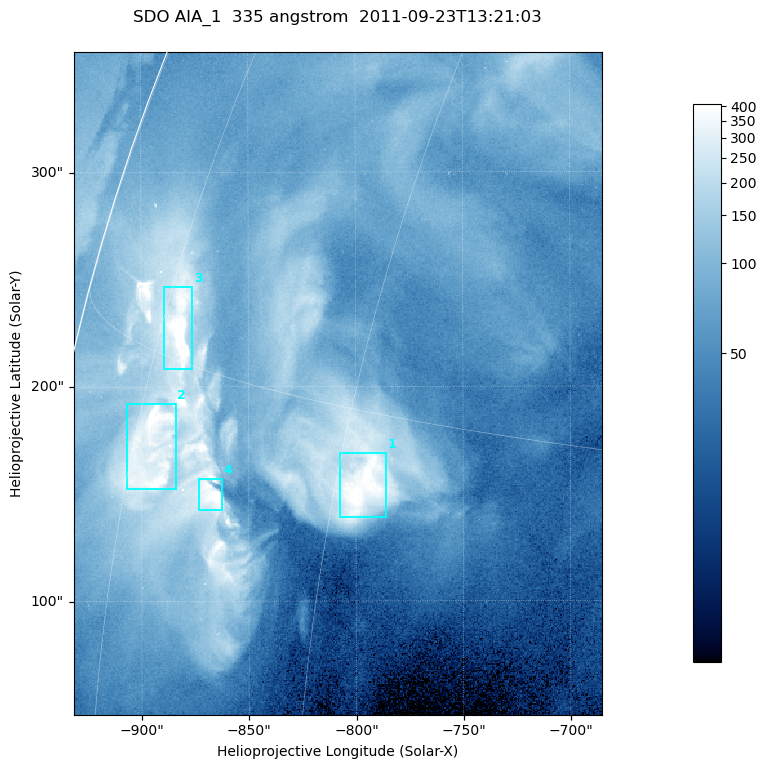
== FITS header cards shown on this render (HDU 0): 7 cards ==
TELESCOP= 'SDO     '           /
INSTRUME= 'AIA_1   '           /
WAVELNTH=                  335 /
WAVEUNIT= 'angstrom'           /
DATE-OBS= '2011-09-23T13:21:03.62' /
CTYPE1  = 'HPLN-TAN'           /
CTYPE2  = 'HPLT-TAN'           /

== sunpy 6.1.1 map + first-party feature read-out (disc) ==
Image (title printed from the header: SDO AIA_1  335 angstrom  2011-09-23T13:21:03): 410 x 514 px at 0.601 arcsec/px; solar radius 956 arcsec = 1592 px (partial field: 2.6% of the solar disc is inside the frame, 96% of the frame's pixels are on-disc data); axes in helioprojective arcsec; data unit not stated in the header (colour bar unlabelled)
Pointing: header CRPIX1/2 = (2042.06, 2043.86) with CRVAL1/2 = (0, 0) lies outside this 410 x 514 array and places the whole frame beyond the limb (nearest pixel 1.41 R_sun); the SolarSoft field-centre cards XCEN/YCEN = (-808.3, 201.5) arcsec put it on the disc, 1306 arcsec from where CRPIX/CRVAL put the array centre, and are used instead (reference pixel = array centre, CRVAL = XCEN/YCEN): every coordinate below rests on XCEN/YCEN
Orientation: roll -0.143 deg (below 1 deg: not rotated)
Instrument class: DISC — disc imager (sunpy class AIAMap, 335 A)
Bright regions (active regions / flare kernels): reference = the on-disc median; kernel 3 px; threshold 5 sigma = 243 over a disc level ~68.2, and >= 1.15x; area >= 210 px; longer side >= 5 px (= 3 arcsec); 4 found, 4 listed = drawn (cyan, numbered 1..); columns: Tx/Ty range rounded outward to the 2 arcsec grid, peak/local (2 s.f.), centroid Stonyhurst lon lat
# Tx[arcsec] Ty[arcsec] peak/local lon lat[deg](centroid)
1 -808..-786 138..170 7.3 -59 +13
2 -908..-884 152..192 7 -73 +12
3 -890..-876 208..248 16 -73 +16
4 -874..-862 142..158 7.9 -68 +12
Off-limb structures (1.02-1.3 R_sun): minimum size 105 px: none found